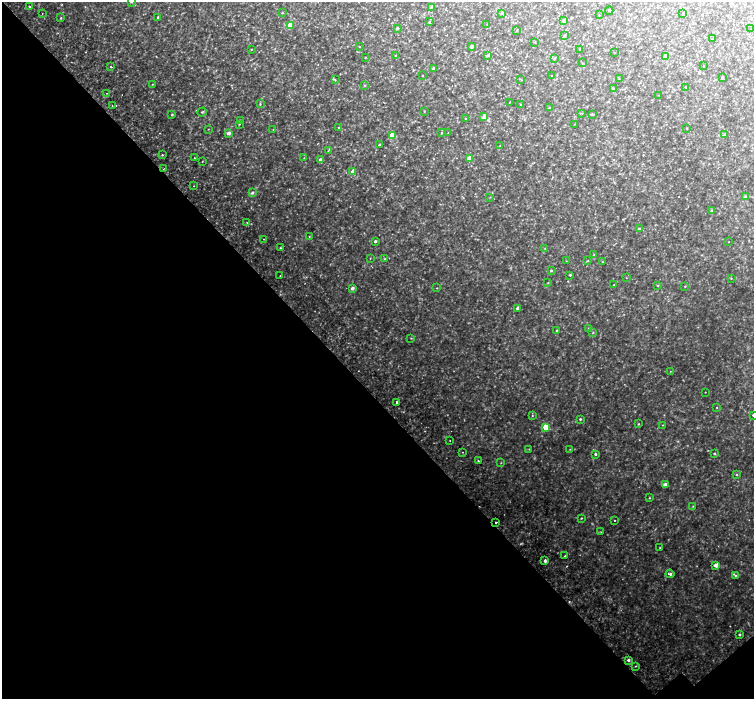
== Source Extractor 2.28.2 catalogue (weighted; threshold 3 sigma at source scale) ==
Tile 14 of 4 x 4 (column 2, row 4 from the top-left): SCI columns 1579-3082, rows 245-1638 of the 6169 x 6128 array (HDU 1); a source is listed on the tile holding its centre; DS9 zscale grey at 2 x 2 block average (1 PNG px = mean of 2 x 2 image px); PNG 756 x 701 px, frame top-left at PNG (2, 2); each listed source drawn as its Kron ellipse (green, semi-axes under 4 px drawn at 4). Shown black and unused: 44% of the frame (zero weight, under 2 of 3 exposures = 5% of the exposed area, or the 3 px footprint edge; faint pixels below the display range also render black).
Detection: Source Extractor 2.28.2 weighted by HDU 2 'WHT'; one run over the whole footprint, this tile lists its part. Background 0.0513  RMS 0.0055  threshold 0.0248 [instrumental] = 3 sigma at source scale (4.5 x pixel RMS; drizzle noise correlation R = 1.50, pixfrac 1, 0.0396/0.0396 arcsec/px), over >= 5 px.
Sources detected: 155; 3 cosmic-ray / hot-pixel residue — neither listed nor drawn; the other 152 listed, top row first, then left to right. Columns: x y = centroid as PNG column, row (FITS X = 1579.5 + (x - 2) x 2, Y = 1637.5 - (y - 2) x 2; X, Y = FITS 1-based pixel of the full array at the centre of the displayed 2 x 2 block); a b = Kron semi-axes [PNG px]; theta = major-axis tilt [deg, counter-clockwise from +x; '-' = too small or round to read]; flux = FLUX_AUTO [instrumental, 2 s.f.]
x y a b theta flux
131 2 2 2 - 2
29 6 2 2 - 0.86
432 7 3 2 - 2.7
609 10 4 2 - 0.81
282 13 3 2 - 0.83
502 13 3 3 - 1.4
683 13 3 2 - 0.6
42 14 2 2 - 1
599 15 2 2 - 0.44
158 17 2 2 - 2.5
61 18 3 2 - 0.9
564 20 3 2 - 4
429 22 2 2 - 1.2
487 24 3 2 - 0.51
290 25 3 2 - 17
397 28 2 2 - 1.7
751 29 3 2 - 0.65
517 31 2 2 - 1.1
564 36 3 2 - 2.6
713 38 3 2 - 0.48
535 42 2 2 - 0.6
472 46 2 2 - 3.4
360 47 2 2 - 0.38
251 49 2 2 - 0.73
580 49 3 2 - 0.52
615 53 2 2 - 0.47
395 55 3 2 - 0.62
488 55 3 2 - 2.3
666 56 3 2 - 9.4
365 57 2 2 - 0.71
554 59 3 3 - 1
582 63 3 2 - 0.57
704 66 2 2 - 0.47
111 67 2 2 - 1.4
433 68 2 2 - 2.9
422 76 2 2 - 0.77
552 76 3 2 - 0.48
722 77 2 2 - 1.4
521 79 4 2 - 0.62
619 79 2 2 - 0.45
335 80 3 3 - 1.1
152 84 2 2 - 0.57
365 86 3 3 - 1.4
685 87 3 2 - 0.43
613 88 3 2 - 1.2
106 93 2 2 - 0.91
659 95 2 2 - 0.37
510 102 2 2 - 0.42
260 104 3 3 - 1.1
520 105 3 2 - 0.61
112 106 2 2 - 3.9
549 108 2 2 - 0.94
424 111 2 2 - 0.71
202 112 5 3 - 1.4
582 113 2 2 - 0.62
593 114 4 3 - 1
172 115 3 2 - 1.4
484 117 3 3 - 5.4
466 119 3 3 - 1
240 120 2 2 - 0.93
239 124 2 2 - 0.63
574 124 3 2 - 0.38
339 128 3 2 - 0.84
687 128 2 2 - 0.5
208 129 2 2 - 0.49
273 129 2 2 - 0.52
229 133 2 2 - 6.4
442 133 3 3 - 1.2
448 133 2 2 - 0.59
393 135 3 3 - 44
725 135 3 2 - 2.6
379 145 2 2 - 1.6
500 146 2 2 - 0.39
328 151 3 2 - 0.78
162 155 2 2 - 1.1
194 158 2 2 - 0.91
304 158 2 2 - 0.47
469 159 3 3 - 16
320 160 3 3 - 3.6
202 161 2 2 - 0.59
164 168 2 2 - 0.39
353 172 3 2 - 9.3
193 186 2 2 - 1.2
252 193 3 2 - 3.1
490 197 2 2 - 0.49
745 197 3 3 - 2
712 210 3 3 - 1.3
247 222 2 2 - 1.7
639 229 2 2 - 2.5
309 237 2 2 - 0.62
264 239 2 2 - 0.88
375 241 2 2 - 2.4
729 242 2 2 - 0.4
280 248 3 2 - 0.87
545 248 2 2 - 0.43
594 254 3 2 - 0.47
370 258 2 2 - 0.49
385 259 3 2 - 0.79
566 261 2 2 - 0.51
588 261 2 2 - 0.7
602 262 2 2 - 0.48
551 270 3 2 - 1.4
570 275 3 2 - 1.3
280 276 2 2 - 1
626 278 2 2 - 0.45
731 278 3 2 - 0.75
548 283 3 2 - 0.66
614 285 3 2 - 0.61
658 285 3 2 - 0.9
685 286 2 2 - 0.67
352 288 3 2 - 4.7
437 288 2 2 - 0.71
517 308 3 3 - 3.2
588 328 3 2 - 0.51
557 330 2 2 - 0.96
593 333 3 3 - 0.93
411 338 2 2 - 0.76
670 371 2 2 - 0.37
705 392 2 2 - 0.44
397 402 3 2 - 4.5
717 407 3 2 - 0.64
532 415 3 2 - 0.83
753 415 2 2 - 0.95
580 419 2 2 - 1.4
638 424 3 2 - 0.83
663 425 2 2 - 0.55
545 427 3 3 - 21
450 441 2 2 - 0.56
529 449 2 2 - 0.53
570 449 2 2 - 0.4
462 452 2 2 - 0.79
714 453 3 2 - 1.3
595 454 3 3 - 1.8
478 461 2 2 - 1.3
501 463 2 2 - 0.55
737 475 3 3 - 0.89
665 485 3 3 - 12
649 498 2 2 - 0.8
693 506 3 2 - 0.81
581 518 3 2 - 0.9
615 520 2 2 - 1.2
496 522 2 2 - 2.9
601 532 3 2 - 0.58
660 548 2 2 - 0.46
565 556 2 2 - 2
545 561 3 2 - 2.9
716 565 3 3 - 7.1
670 574 4 2 - 2.4
736 576 3 3 - 1.3
739 634 2 2 - 2
628 660 3 3 - 2.6
635 666 2 2 - 0.56
Overlapping masked pixels (flux is a lower limit): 1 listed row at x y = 112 106
Isophote crosses this tile's border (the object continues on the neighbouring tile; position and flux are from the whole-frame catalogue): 2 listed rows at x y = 131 2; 753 415
Diffuse or blended objects may show on this block-average render without a row.